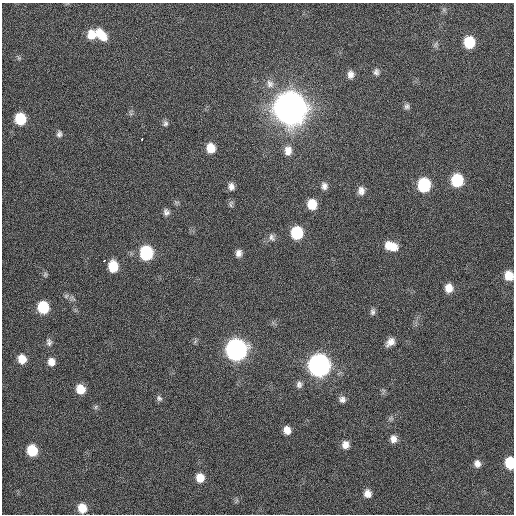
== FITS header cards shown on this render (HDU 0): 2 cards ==
NAXIS1  =                  512 / Axis length
NAXIS2  =                  512 / Axis length

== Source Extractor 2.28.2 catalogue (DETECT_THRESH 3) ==
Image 512 x 512 px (HDU 0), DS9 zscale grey, 1 PNG px = 1 image px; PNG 516 x 516 px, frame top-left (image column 1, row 512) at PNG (2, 3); no overlay
Background 133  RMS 12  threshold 34.5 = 3 sigma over >= 5 px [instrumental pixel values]
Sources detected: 59; all 59 listed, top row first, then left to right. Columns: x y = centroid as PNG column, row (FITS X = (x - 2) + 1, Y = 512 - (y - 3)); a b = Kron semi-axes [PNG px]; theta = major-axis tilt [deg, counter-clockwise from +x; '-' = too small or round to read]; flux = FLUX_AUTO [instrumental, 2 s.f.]
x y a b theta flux
444 10 7 4 -72 1.5e+03
101 34 16 9 -49 1.3e+04
91 35 10 10 - 1.1e+04
469 42 9 8 - 2.8e+04
435 45 9 6 51 2.1e+03
19 58 6 5 - 1.3e+03
376 72 9 7 -85 2.8e+03
350 74 10 7 88 4.4e+03
270 84 13 10 -77 6.1e+03
407 106 8 7 - 2.3e+03
290 108 12 11 - 3.1e+06
20 119 9 8 - 2.9e+04
165 123 8 7 - 2.2e+03
59 134 9 7 81 2.4e+03
142 139 3 3 - 8.2e+03
211 148 9 8 - 1.1e+04
288 151 12 9 89 6.6e+03
457 180 10 9 - 4.0e+04
424 185 10 9 - 5.7e+04
231 186 9 7 -87 3.9e+03
324 186 9 7 -77 3.5e+03
361 191 10 8 89 4.6e+03
231 204 10 6 85 1.9e+03
312 204 9 8 - 1.4e+04
166 212 8 7 - 3.0e+03
297 233 9 9 - 4.1e+04
272 237 11 7 -66 3.1e+03
391 246 16 10 -16 1.3e+04
146 253 10 9 - 6.2e+04
239 253 8 6 76 3.9e+03
104 261 4 3 - 3.4e+03
113 266 10 8 -81 1.9e+04
45 274 7 5 89 1.5e+03
509 276 9 8 - 1.2e+04
449 288 9 8 - 8.1e+03
66 296 7 5 45 1.7e+03
43 307 9 8 - 3.3e+04
373 312 9 6 80 2.4e+03
49 342 11 8 -85 3.0e+03
390 342 11 7 44 5.7e+03
236 350 11 10 - 4.8e+05
22 359 9 8 - 1.1e+04
51 362 9 8 - 6.1e+03
319 365 11 10 - 5.6e+05
299 384 9 8 - 3.1e+03
80 389 9 8 - 1.2e+04
159 398 9 7 -51 2.1e+03
342 399 9 8 - 3.4e+03
96 407 7 5 60 1.5e+03
287 430 8 7 - 6.4e+03
393 439 9 8 - 4.9e+03
345 445 9 8 - 5.9e+03
32 450 9 8 - 2.5e+04
510 463 9 7 -87 2.8e+04
477 464 8 8 - 4.4e+03
200 478 9 8 - 1.0e+04
367 493 9 8 - 5.9e+03
236 501 7 4 71 1.2e+03
82 508 9 8 - 1.2e+04
At the frame edge (FLAGS 8, measured only in part): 2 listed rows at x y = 509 276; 510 463